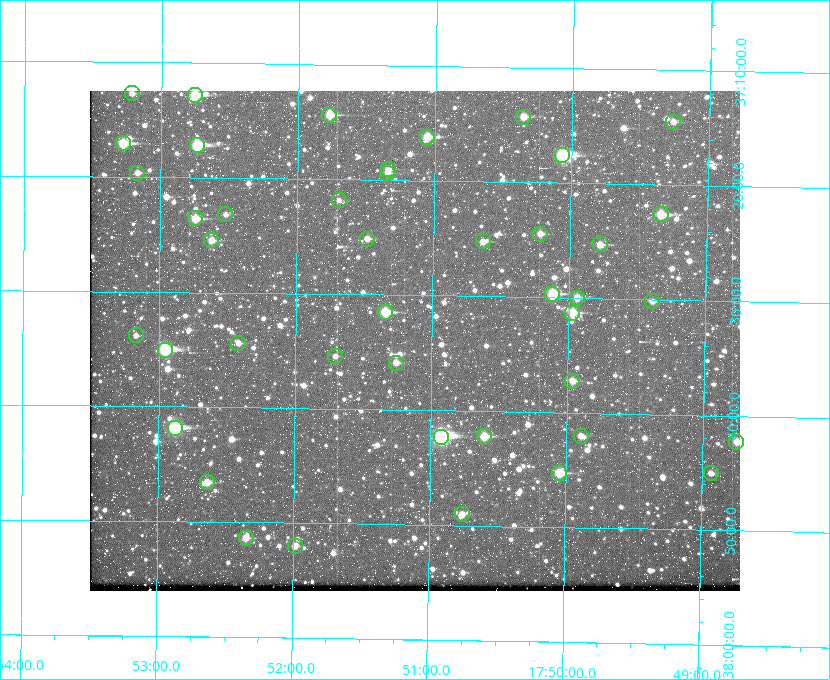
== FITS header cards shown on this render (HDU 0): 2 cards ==
NAXIS1  =                  650
NAXIS2  =                  500

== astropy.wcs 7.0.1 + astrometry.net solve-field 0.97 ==
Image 650 x 500 px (HDU 0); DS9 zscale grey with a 90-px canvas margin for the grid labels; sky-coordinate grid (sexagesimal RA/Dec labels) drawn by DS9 from the SOLVED WCS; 43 Tycho-2 reference stars matched to detected sources circled (green)
Header WCS: none
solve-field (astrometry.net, Tycho-2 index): SOLVED blind (the file carries no WCS)
Solved WCS: RA---TAN-SIP/DEC--TAN-SIP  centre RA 17:51:08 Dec +37:34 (267.78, +37.57 deg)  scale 5.23 arcsec/px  FOV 56.7' x 43.6'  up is +179 deg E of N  parity flipped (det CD > 0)
(file carries no celestial WCS; the grid is the blind solution)
Tycho-2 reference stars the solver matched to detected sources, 43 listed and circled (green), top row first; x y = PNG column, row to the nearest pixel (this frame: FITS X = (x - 90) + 1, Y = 500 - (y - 91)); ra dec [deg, ICRS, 3 dp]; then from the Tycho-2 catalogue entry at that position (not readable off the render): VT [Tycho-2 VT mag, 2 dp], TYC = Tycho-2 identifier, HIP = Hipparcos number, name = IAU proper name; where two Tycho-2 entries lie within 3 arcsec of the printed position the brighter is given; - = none
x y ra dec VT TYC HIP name
132 93 268.304 +37.212 11.98 2620-648-1 - -
195 95 268.189 +37.213 9.71 2620-542-1 - -
329 115 267.943 +37.240 10.39 2620-505-1 - -
523 117 267.589 +37.238 11.09 2619-212-1 - -
673 122 267.316 +37.242 12.03 2619-611-1 - -
427 137 267.764 +37.270 10.17 2620-784-1 - -
123 143 268.319 +37.285 9.88 2620-536-1 - -
197 145 268.183 +37.286 8.98 2620-786-1 87506 -
562 155 267.517 +37.293 8.96 2619-379-1 - -
388 169 267.835 +37.318 11.84 2620-340-1 - -
137 173 268.292 +37.327 11.78 2620-271-1 - -
387 173 267.836 +37.323 11.47 2620-19-1 - -
339 200 267.924 +37.364 11.94 2620-391-1 - -
225 214 268.131 +37.386 12.62 2620-526-1 - -
661 214 267.335 +37.377 10.60 2619-634-1 - -
195 218 268.186 +37.393 10.44 2620-175-1 - -
540 234 267.555 +37.408 11.50 2619-358-1 - -
367 239 267.871 +37.419 11.35 2620-812-1 - -
211 240 268.156 +37.424 11.25 2620-712-1 - -
483 241 267.660 +37.420 11.49 2619-130-1 - -
600 244 267.445 +37.422 11.17 2619-451-1 - -
552 294 267.531 +37.495 10.07 2619-274-1 - -
577 298 267.485 +37.500 11.33 2619-40-1 - -
652 301 267.347 +37.503 12.15 3088-638-1 - -
385 312 267.836 +37.525 9.96 3089-889-1 - -
572 313 267.494 +37.522 10.35 3088-270-1 - -
136 335 268.293 +37.563 12.13 3089-703-1 - -
238 343 268.105 +37.573 11.82 3089-995-1 - -
165 350 268.239 +37.584 8.64 3089-755-1 - -
335 356 267.927 +37.590 11.84 3089-1137-1 - -
396 363 267.815 +37.598 11.54 3089-1081-1 - -
572 381 267.491 +37.621 11.40 3088-1284-1 - -
175 428 268.219 +37.697 8.93 3089-671-1 - -
484 436 267.652 +37.703 11.04 3089-693-1 - -
581 436 267.474 +37.700 11.92 3088-786-1 - -
441 437 267.730 +37.705 8.13 3089-1203-1 87349 -
736 442 267.188 +37.704 11.69 3088-330-1 - -
559 473 267.512 +37.755 10.10 3089-2332-1 - -
711 473 267.234 +37.751 12.40 3088-1142-1 - -
207 482 268.159 +37.775 11.22 3089-2245-1 - -
462 514 267.689 +37.817 11.78 3089-2065-1 - -
246 538 268.087 +37.856 11.54 3089-2086-1 - -
295 546 267.996 +37.867 12.03 3089-2079-1 - -